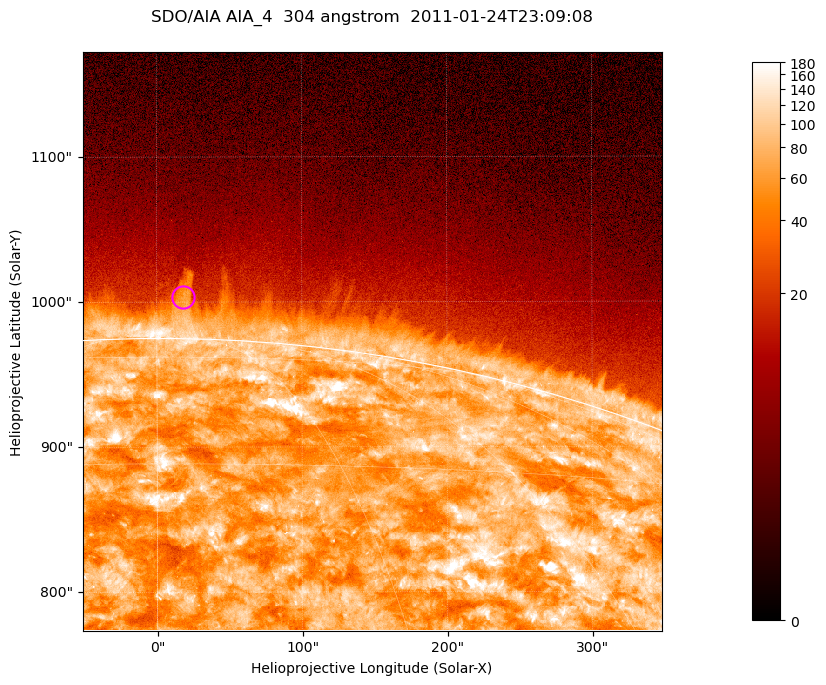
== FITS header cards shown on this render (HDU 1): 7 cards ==
TELESCOP= 'SDO/AIA '           / For AIA: SDO/AIA
INSTRUME= 'AIA_4   '           / For AIA: AIA_ATA1, AIA_ATA2, AIA_ATA3 or AIA_AT
WAVELNTH=                  304 / [angstrom] Wavelength
WAVEUNIT= 'angstrom'           / Wavelength unit: angstrom
DATE-OBS= '2011-01-24T23:09:08.124' / [ISO] Date when observation started; ISO 8
CTYPE1  = 'HPLN-TAN'           / CTYPE1; Typically HPLN
CTYPE2  = 'HPLT-TAN'           / CTYPE2; Typically HPLT

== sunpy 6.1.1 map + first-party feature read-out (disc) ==
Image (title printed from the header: SDO/AIA AIA_4  304 angstrom  2011-01-24T23:09:08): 665 x 665 px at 0.6 arcsec/px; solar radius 975 arcsec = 1625 px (partial field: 2.4% of the solar disc is inside the frame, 46% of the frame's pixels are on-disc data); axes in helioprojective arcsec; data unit not stated in the header (colour bar unlabelled)
Orientation: roll -0.132 deg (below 1 deg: not rotated)
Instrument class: DISC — disc imager (sunpy class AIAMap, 304 A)
Bright regions (active regions / flare kernels): reference = the on-disc median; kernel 5 px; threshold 5 sigma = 129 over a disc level ~70.8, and >= 1.15x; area >= 442 px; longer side >= 8 px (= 4.8 arcsec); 0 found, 0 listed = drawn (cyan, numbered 1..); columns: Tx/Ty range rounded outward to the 2 arcsec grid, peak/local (2 s.f.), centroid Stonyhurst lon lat
Off-limb structures (1.02-1.3 R_sun): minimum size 221 px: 4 found; the strongest spans PA ~0 deg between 1.02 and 1.05 R_sun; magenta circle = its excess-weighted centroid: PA ~0 deg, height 1.03 R_sun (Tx ~18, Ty ~1004 arcsec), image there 2.6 x the reference